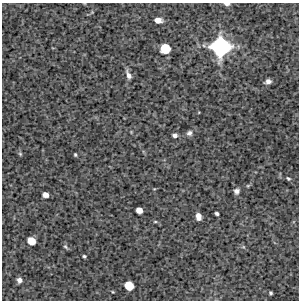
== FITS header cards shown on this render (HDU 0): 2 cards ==
NAXIS1  =                  297 /Length X axis
NAXIS2  =                  298 /Length Y axis

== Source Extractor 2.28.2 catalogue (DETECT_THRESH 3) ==
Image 297 x 298 px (HDU 0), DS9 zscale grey, 1 PNG px = 1 image px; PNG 301 x 302 px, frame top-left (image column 1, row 298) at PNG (2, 3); no overlay
Background 2520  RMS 240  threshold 734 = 3 sigma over >= 5 px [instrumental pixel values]
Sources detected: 25; all 25 listed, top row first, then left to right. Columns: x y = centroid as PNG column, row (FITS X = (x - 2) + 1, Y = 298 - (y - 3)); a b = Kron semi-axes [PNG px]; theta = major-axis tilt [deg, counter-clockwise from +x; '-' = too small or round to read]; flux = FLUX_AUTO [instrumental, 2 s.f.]
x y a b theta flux
227 4 7 3 -3 5.7e+04
158 20 6 5 - 1.4e+05
220 47 14 14 - 2.1e+06
165 49 7 7 - 4.7e+05
128 75 13 6 -69 7.7e+04
268 81 6 5 - 6.6e+04
189 133 7 6 - 4.7e+04
175 135 5 4 - 4.9e+04
20 154 6 4 -45 2.2e+04
75 155 3 3 - 2.0e+04
288 178 5 4 - 2.3e+04
248 185 6 4 20 1.9e+04
237 191 6 6 - 5.2e+04
45 195 5 4 - 1.0e+05
139 210 5 5 - 1.3e+05
217 213 4 3 - 3.4e+04
198 217 6 5 - 1.1e+05
155 222 5 3 - 1.8e+04
31 241 6 6 - 2.7e+05
65 247 8 4 -38 2.9e+04
243 247 5 3 - 1.5e+04
84 256 3 3 - 2.4e+04
19 280 6 5 - 7.5e+04
129 286 7 6 - 3.6e+05
271 293 3 3 - 2.4e+04
At the frame edge (FLAGS 8, measured only in part): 1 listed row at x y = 227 4